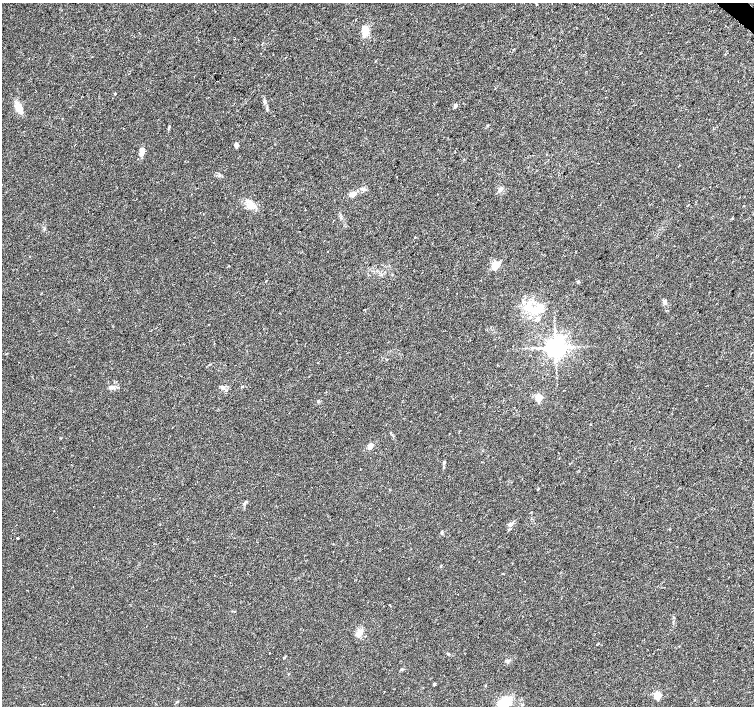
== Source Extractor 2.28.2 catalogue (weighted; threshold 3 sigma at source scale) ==
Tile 10 of 4 x 4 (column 2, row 3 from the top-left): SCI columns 1510-3012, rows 1642-3048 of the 6019 x 6031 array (HDU 1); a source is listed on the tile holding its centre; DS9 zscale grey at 2 x 2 block average (1 PNG px = mean of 2 x 2 image px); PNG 756 x 708 px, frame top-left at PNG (2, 3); no overlay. Shown black and unused: <1% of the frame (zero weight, under 2 of 3 exposures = <1% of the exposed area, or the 3 px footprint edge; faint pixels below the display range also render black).
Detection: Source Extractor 2.28.2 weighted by HDU 2 'WHT'; one run over the whole footprint, this tile lists its part. Background 0.0471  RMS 0.0062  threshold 0.0278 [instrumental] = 3 sigma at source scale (4.5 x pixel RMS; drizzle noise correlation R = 1.50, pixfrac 1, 0.0396/0.0396 arcsec/px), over >= 5 px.
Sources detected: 39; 1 inside a brighter object's white glare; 1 cosmic-ray / hot-pixel residue — not listed; the other 37 listed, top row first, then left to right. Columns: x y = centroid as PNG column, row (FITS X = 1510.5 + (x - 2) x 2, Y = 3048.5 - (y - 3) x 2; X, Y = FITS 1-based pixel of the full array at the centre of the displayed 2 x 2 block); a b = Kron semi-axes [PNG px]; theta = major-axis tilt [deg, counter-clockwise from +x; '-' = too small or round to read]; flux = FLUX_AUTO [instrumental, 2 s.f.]
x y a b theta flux
365 31 13 7 -90 15
115 94 2 2 - 5
264 101 4 3 - 2
455 106 4 3 - 3.5
18 107 9 6 -62 18
236 145 6 4 -90 3.9
142 152 10 5 84 8.5
363 190 4 3 - 2.2
353 194 7 6 - 8.5
250 205 10 7 31 9.6
744 206 2 2 - 2.6
44 229 3 2 - 1.1
415 237 2 2 - 4.4
327 252 2 2 - 0.82
495 265 3 3 - 83
578 281 4 3 - 1.4
665 303 6 4 -88 3.8
539 308 15 9 -74 19
555 347 5 4 - 1200
111 387 7 4 7 5.1
222 387 7 4 -29 3.8
538 398 3 3 - 53
590 424 2 2 - 1.9
370 446 6 4 51 7.3
444 462 5 3 - 2
246 502 4 3 - 1.8
510 524 7 4 29 4.1
442 532 5 3 - 1.4
17 538 2 2 - 2.8
409 578 2 2 - 2.1
359 633 10 6 53 7.7
448 654 4 3 - 1.5
285 656 5 2 - 0.98
508 661 6 2 65 1.5
434 684 2 2 - 4
657 695 3 3 - 57
505 702 14 11 22 32
Diffuse or blended objects may show on this block-average render without a row.